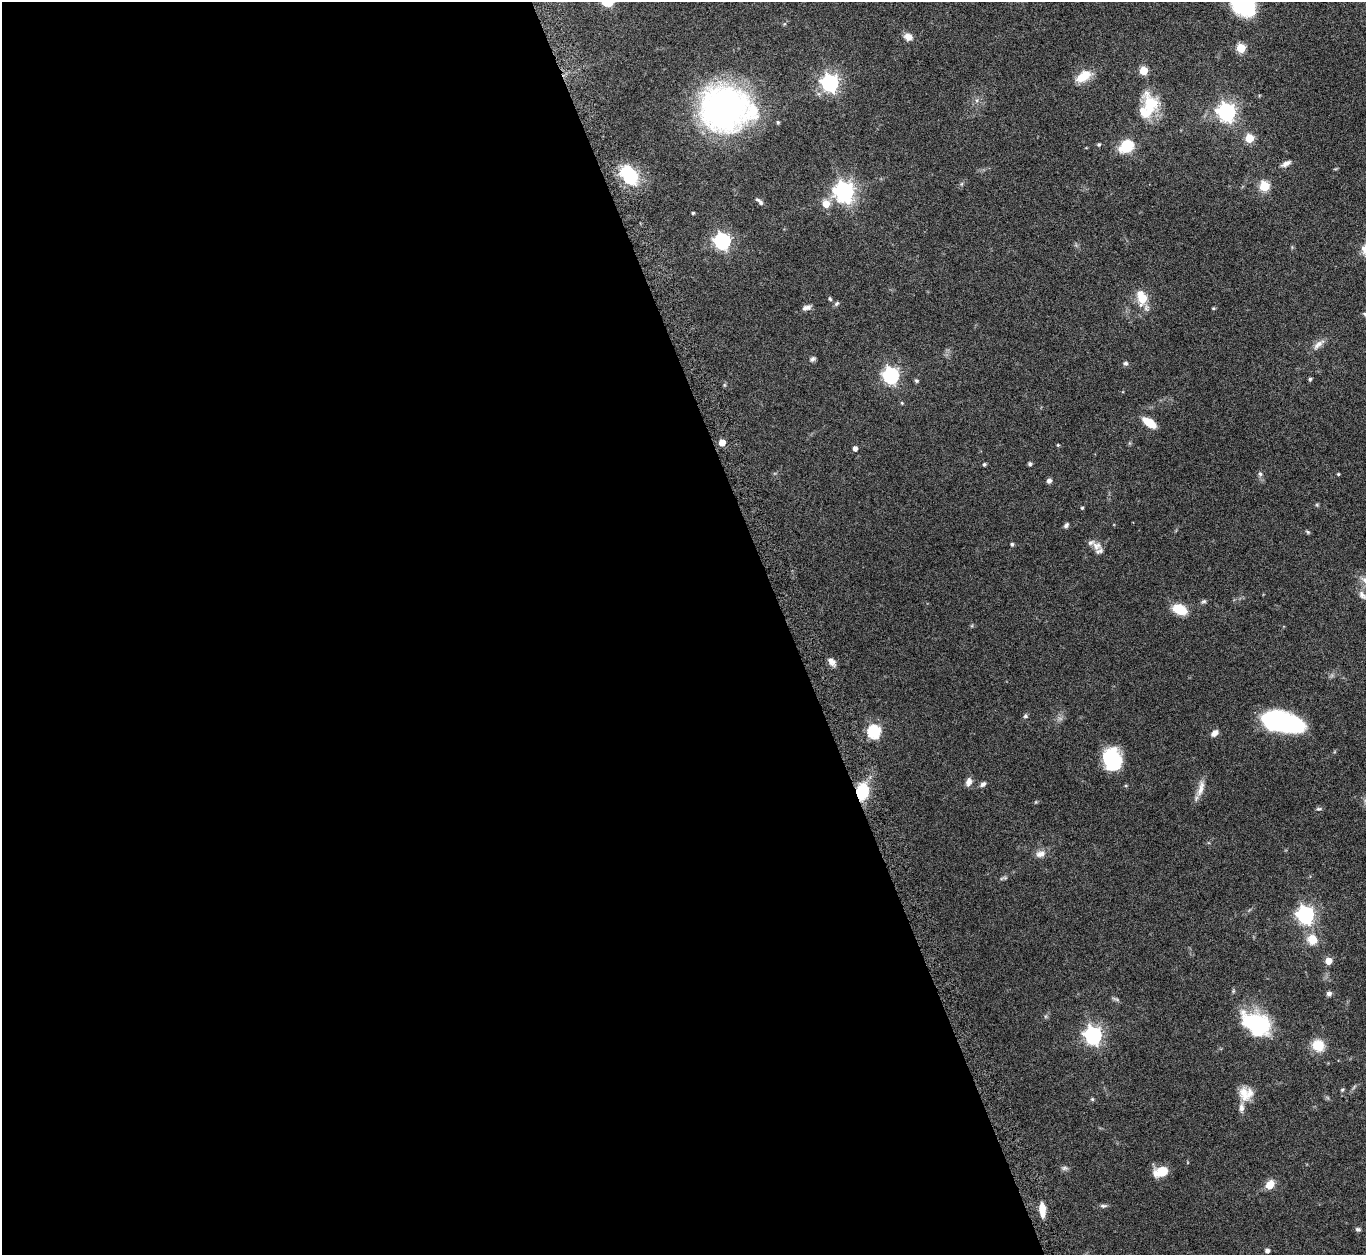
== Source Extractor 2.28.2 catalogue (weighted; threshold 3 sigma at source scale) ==
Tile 9 of 4 x 4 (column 1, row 3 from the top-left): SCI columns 45-1408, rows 1447-2699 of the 5546 x 5534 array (HDU 1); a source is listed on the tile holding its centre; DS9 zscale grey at full resolution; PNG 1368 x 1257 px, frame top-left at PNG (2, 2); no overlay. Shown black and unused: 58% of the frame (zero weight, under 8 of 15 exposures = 4% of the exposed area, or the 3 px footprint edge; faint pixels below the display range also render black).
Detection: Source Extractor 2.28.2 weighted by HDU 2 'WHT'; one run over the whole footprint, this tile lists its part. Background 0.0793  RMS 0.0027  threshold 0.011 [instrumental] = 3 sigma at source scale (4.09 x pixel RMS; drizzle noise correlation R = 1.36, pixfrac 0.8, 0.05/0.05 arcsec/px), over >= 5 px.
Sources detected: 87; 1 inside a brighter object's white glare — not listed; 4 inside a brighter listed object's ellipse — not listed separately; the other 82 listed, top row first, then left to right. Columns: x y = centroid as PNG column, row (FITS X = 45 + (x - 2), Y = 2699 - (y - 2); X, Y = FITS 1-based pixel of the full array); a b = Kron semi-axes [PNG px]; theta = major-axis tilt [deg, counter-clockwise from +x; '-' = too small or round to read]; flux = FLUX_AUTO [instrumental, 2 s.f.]
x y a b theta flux
1244 5 22 17 -38 21
908 37 11 9 -15 1.5
1241 48 5 5 - 11
1143 71 5 5 - 8.2
1083 76 18 10 32 4.8
830 83 7 6 - 92
1149 106 30 18 -84 8.9
724 108 41 40 - 79
1226 112 7 7 - 110
778 122 5 4 - 0.31
1249 138 5 5 - 8.6
1099 144 5 5 - 0.35
1126 146 18 13 36 6
1286 164 13 6 26 1.2
629 175 23 16 -52 11
1264 186 5 5 - 14
844 192 8 7 - 140
759 201 11 4 -44 0.76
826 204 6 6 - 3.9
693 213 3 3 - 0.34
722 241 7 6 - 67
1142 298 7 5 -77 10
830 299 6 4 -70 0.34
837 303 7 5 35 0.48
807 308 12 6 15 1
1213 308 4 3 - 0.3
1365 314 7 6 - 0.56
1318 344 19 7 40 1.6
812 359 8 5 29 0.6
1125 363 6 5 - 0.51
891 375 7 6 - 67
1310 379 4 4 - 0.41
916 380 5 4 - 0.41
724 385 6 4 72 0.27
902 403 5 4 - 0.24
1149 423 16 7 -34 4
722 442 5 4 - 3.3
1058 445 4 4 - 0.27
855 448 4 4 - 1.1
984 464 4 4 - 0.42
1030 464 5 4 - 0.41
1260 474 7 6 - 0.56
1338 474 4 4 - 0.25
1049 480 5 5 - 0.9
1082 508 4 4 - 0.29
1066 525 7 5 51 0.56
1308 532 6 4 -36 0.33
1012 544 4 4 - 0.47
1097 546 15 12 -22 2.1
1362 595 14 7 -52 1.2
1204 601 7 5 15 0.45
1180 609 15 9 -25 5.6
832 662 11 7 -45 1.3
1025 716 6 6 - 0.45
1283 722 33 14 -12 51
874 732 6 6 - 32
1214 733 8 6 43 1.4
1113 761 20 14 -66 20
969 782 10 7 74 1.3
983 784 8 5 35 0.72
1201 788 25 8 76 2.3
862 791 13 10 83 11
1319 809 8 5 -2 0.42
1040 854 12 8 11 1.6
1305 915 7 6 - 90
1312 939 12 11 - 3.8
1328 961 5 5 - 3.6
1329 993 6 5 - 0.83
1116 999 13 3 -22 0.47
1257 1022 37 19 -22 17
1093 1035 7 7 - 87
1318 1045 13 12 - 5
1342 1090 5 5 - 0.32
1244 1093 22 12 -80 3.4
1092 1099 5 5 - 0.31
1064 1168 8 6 2 0.58
1161 1171 13 8 18 5.6
1270 1185 9 7 57 3.7
1103 1206 10 5 1 0.55
1042 1210 14 6 -86 3.3
1358 1229 7 5 -6 0.49
1267 1251 4 4 - 0.95
Overlapping masked pixels (flux is a lower limit): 1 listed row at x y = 862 791
Isophote crosses this tile's border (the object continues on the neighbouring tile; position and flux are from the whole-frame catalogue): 2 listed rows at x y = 1244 5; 1365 314